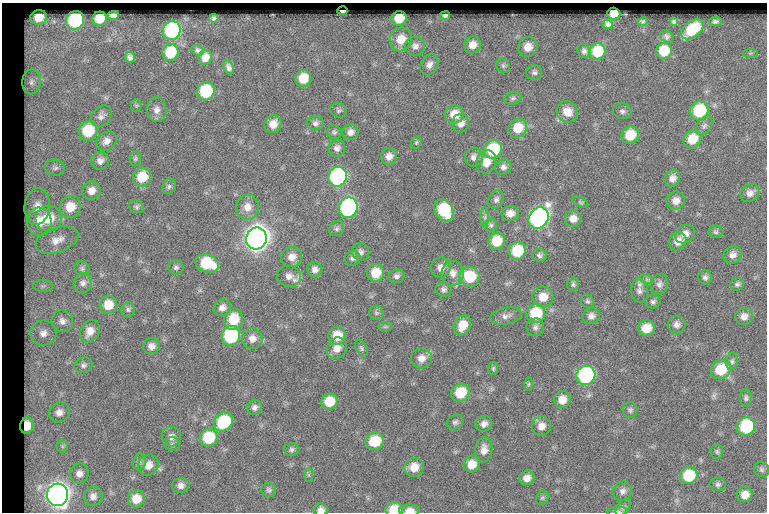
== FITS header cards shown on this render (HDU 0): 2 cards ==
NAXIS1  =                  765
NAXIS2  =                  510

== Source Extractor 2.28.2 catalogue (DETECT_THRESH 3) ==
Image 765 x 510 px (HDU 0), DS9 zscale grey, 1 PNG px = 1 image px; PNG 769 x 514 px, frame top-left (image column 1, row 510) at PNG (2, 3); each listed source drawn as its Kron ellipse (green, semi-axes under 4 px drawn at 4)
Background 47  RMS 6.2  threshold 18.7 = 3 sigma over >= 5 px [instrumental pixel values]
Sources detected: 196; all 196 listed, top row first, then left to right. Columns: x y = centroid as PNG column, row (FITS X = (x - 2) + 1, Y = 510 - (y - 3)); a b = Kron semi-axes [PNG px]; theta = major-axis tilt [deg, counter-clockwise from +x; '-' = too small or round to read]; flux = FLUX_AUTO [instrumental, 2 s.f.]
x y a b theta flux
343 11 5 3 - 1600
614 14 6 6 - 7800
113 16 6 4 1 1900
445 16 5 4 - 1000
39 17 8 7 - 7100
214 18 4 3 - 710
399 18 8 7 - 8900
99 19 7 7 - 7000
75 20 9 9 - 56000
643 21 5 3 - 360
674 22 4 3 - 590
715 22 6 4 7 1100
608 24 4 4 - 1200
692 29 13 7 37 16000
172 30 9 9 - 56000
667 37 7 5 -49 910
401 39 12 11 - 7200
473 45 8 8 - 4000
415 46 10 9 - 2500
528 47 10 9 - 5000
198 50 6 5 - 900
584 51 7 6 - 1200
664 51 8 7 - 10000
170 52 8 8 - 14000
597 52 8 8 - 13000
750 53 7 4 0 690
130 57 5 5 - 1200
205 57 7 6 - 3400
429 65 11 8 62 2400
503 66 8 6 -56 1100
229 67 7 5 -68 1400
534 72 8 7 - 1300
303 78 8 8 - 9400
31 82 12 9 87 2500
206 91 9 8 - 26000
513 98 8 6 19 1100
136 106 6 5 - 720
157 110 12 10 -88 2900
338 110 8 7 - 980
622 111 9 8 - 1500
699 111 10 9 - 26000
567 112 11 10 - 5500
455 114 9 9 - 6100
101 116 12 9 46 2100
315 123 8 7 - 1500
460 123 9 8 - 3000
273 124 9 8 - 4200
704 126 10 6 54 1500
518 128 10 9 - 8800
88 131 10 9 - 17000
334 132 7 7 - 990
350 132 8 7 - 2400
630 135 9 8 - 11000
692 139 9 8 - 9800
106 141 11 9 38 2800
416 142 7 5 69 620
337 148 8 8 - 1900
493 149 9 8 - 24000
389 156 8 8 - 2800
474 157 9 9 - 2300
135 159 7 5 89 850
100 161 9 8 - 2200
486 162 12 10 71 5600
503 167 8 7 - 1800
55 168 10 8 -8 1800
142 177 9 9 - 10000
338 177 10 9 - 81000
672 178 9 7 65 2500
169 186 8 6 60 1100
91 191 9 8 - 3400
750 193 10 8 34 2400
496 199 9 7 64 1600
676 201 9 9 - 3300
580 202 8 4 -26 740
37 206 18 12 85 6000
70 207 11 10 - 8100
136 207 8 6 -27 1000
247 207 12 11 - 4500
348 208 10 9 - 94000
444 210 12 9 -59 27000
510 213 8 7 - 3200
485 217 10 4 90 900
539 218 11 9 54 160000
573 218 8 8 - 3500
49 219 13 13 - 12000
39 222 14 12 -83 9200
491 225 7 6 - 950
337 228 8 7 - 1300
716 232 7 6 - 930
685 234 10 8 37 3100
256 238 11 10 - 560000
57 240 22 12 19 6000
497 241 8 8 - 11000
678 241 9 8 - 3700
517 251 9 8 - 16000
360 252 9 8 - 1700
539 255 7 6 - 1200
733 255 9 8 - 2600
292 257 11 10 - 3700
352 258 8 7 - 1200
207 263 12 8 -18 21000
176 267 8 7 - 1100
441 268 10 9 - 3300
82 269 8 7 - 1100
315 269 8 7 - 2000
376 273 9 8 - 8500
453 273 12 11 - 3800
289 276 12 10 -11 3100
396 276 8 7 - 1500
469 277 10 10 - 16000
705 277 7 6 - 1300
647 280 7 4 -19 750
83 283 10 9 - 2100
573 284 7 5 75 970
659 284 10 8 82 1900
737 284 7 6 - 1100
43 286 10 6 -2 1400
444 290 8 7 - 1400
639 291 12 8 -81 2100
543 297 10 10 - 6100
587 301 7 6 - 940
653 302 7 7 - 1100
108 305 9 9 - 7000
222 308 9 7 40 2500
128 310 7 6 - 1100
376 313 7 7 - 960
536 314 9 9 - 19000
506 316 16 8 10 2400
591 316 9 8 - 2100
744 316 9 8 - 2700
233 319 10 9 - 12000
62 321 11 10 - 2800
462 325 10 8 62 6800
676 325 9 8 - 2100
385 327 7 4 0 810
535 327 9 8 - 1600
646 328 8 7 - 6800
90 331 12 9 59 4200
43 333 13 12 - 4000
231 336 10 9 - 45000
337 336 9 8 - 8600
252 339 10 10 - 3300
151 346 8 8 - 2600
337 348 11 10 - 4100
361 348 9 5 -62 930
421 358 10 10 - 3500
732 361 9 6 80 1200
83 365 9 7 22 1500
493 369 6 5 - 700
721 370 10 9 - 14000
586 375 10 9 - 79000
528 384 6 4 87 570
460 393 9 8 - 12000
746 398 8 6 -88 1100
562 400 8 8 - 4700
329 402 8 8 - 9100
254 407 8 7 - 1600
630 410 8 7 - 1100
59 412 10 10 - 3000
223 422 10 8 49 26000
455 422 8 7 - 1200
484 424 8 7 - 2200
27 426 8 6 81 5000
541 426 10 9 - 3200
746 426 9 9 - 34000
171 437 10 9 - 2500
209 438 9 8 - 18000
375 441 9 8 - 14000
172 444 8 7 - 1000
62 446 6 6 - 840
292 450 7 6 - 1100
484 450 12 8 85 3400
717 452 7 5 -88 880
139 462 8 6 68 1100
472 464 8 8 - 5400
148 465 11 10 - 4100
414 467 10 9 - 5600
762 469 8 7 - 1100
79 473 10 9 - 2600
309 475 7 4 -89 770
689 476 9 8 - 18000
527 478 7 7 - 2800
181 485 8 7 - 2100
718 485 8 6 1 1100
269 490 7 7 - 1000
622 491 10 9 - 2100
57 495 11 10 - 440000
745 495 8 7 - 3900
93 496 9 9 - 2200
542 498 7 6 - 890
136 499 8 8 - 6100
623 507 10 5 53 1200
394 509 9 7 10 9400
321 510 7 6 - 2200
410 511 10 6 1 3500
617 511 11 3 3 990
At the frame edge (FLAGS 8, measured only in part): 4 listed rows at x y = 394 509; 321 510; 410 511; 617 511